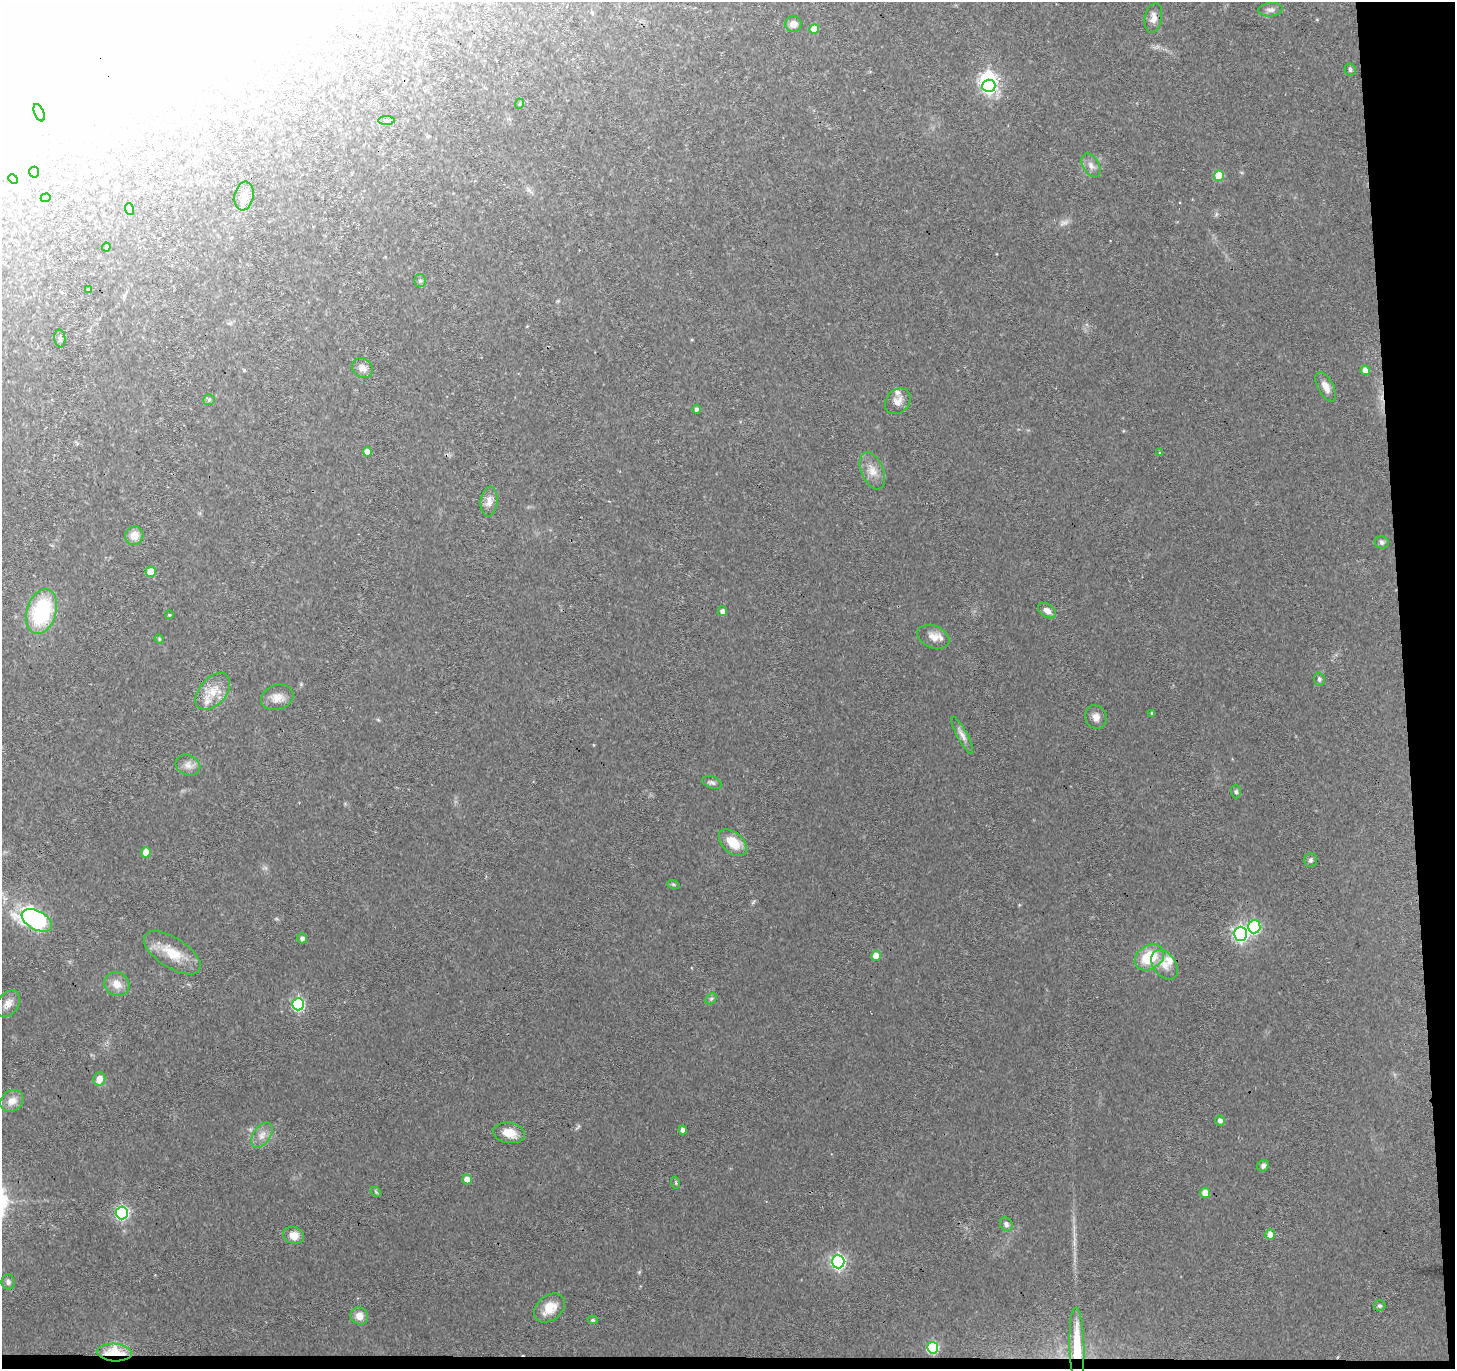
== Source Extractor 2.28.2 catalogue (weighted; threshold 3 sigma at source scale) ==
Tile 9 of 3 x 3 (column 3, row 3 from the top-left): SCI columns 2906-4358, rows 113-1479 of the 4358 x 4328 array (HDU 1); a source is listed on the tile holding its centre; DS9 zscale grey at full resolution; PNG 1457 x 1371 px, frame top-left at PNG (2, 2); each listed source drawn as its Kron ellipse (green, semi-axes under 4 px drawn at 4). Shown black and unused: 4% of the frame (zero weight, under 3 of 4 exposures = <1% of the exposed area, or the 3 px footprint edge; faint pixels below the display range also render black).
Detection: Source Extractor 2.28.2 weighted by HDU 2 'WHT'; one run over the whole footprint, this tile lists its part. Background 0.0648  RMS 0.0075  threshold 0.0337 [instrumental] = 3 sigma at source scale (4.5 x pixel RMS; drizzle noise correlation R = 1.50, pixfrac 1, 0.05/0.05 arcsec/px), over >= 5 px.
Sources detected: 105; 1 too faint to see at this stretch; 13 inside a brighter object's white glare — neither listed nor drawn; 3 inside a brighter listed object's ellipse — not listed separately; the other 88 listed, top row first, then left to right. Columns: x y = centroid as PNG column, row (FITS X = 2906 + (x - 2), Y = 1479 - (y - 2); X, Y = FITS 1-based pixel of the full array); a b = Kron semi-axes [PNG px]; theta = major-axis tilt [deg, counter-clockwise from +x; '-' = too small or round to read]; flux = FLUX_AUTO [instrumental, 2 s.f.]
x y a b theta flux
1270 10 12 6 5 2.9
1153 18 15 8 80 5.2
793 24 8 8 - 4.8
814 29 5 5 - 10
1350 69 6 5 - 1.5
989 86 6 6 - 140
519 104 5 3 - 0.71
39 113 9 4 -66 1.9
386 121 8 4 0 1.5
1091 165 13 8 -59 3.9
34 172 5 5 - 2.2
1219 176 5 5 - 20
13 179 5 4 - 0.79
244 196 14 9 80 5.7
46 198 5 4 - 1
129 209 6 4 -70 0.9
106 247 4 4 - 0.78
420 281 6 6 - 1.6
88 290 3 3 - 1.3
60 338 9 5 -84 1.8
362 368 11 9 -41 4.3
1365 370 5 4 - 5.5
1326 387 16 7 -62 6.1
209 400 6 5 - 1.3
898 401 14 11 46 5.6
697 409 4 4 - 2.2
367 452 4 4 - 7.1
1160 453 4 2 - 0.47
872 471 20 11 -67 8.6
489 502 15 8 85 5.2
134 536 9 9 - 6.8
1382 542 7 6 - 2
151 572 5 5 - 13
722 611 5 4 - 3.5
1047 611 10 6 -32 3.9
42 612 23 14 73 60
169 615 4 3 - 0.66
933 637 17 11 -22 6.9
159 639 5 4 - 0.88
1319 679 6 5 - 1.6
213 691 21 13 49 13
277 697 16 12 18 7.1
1152 713 3 3 - 0.85
1096 717 12 10 -70 4.7
962 735 21 5 -62 4.1
188 765 13 10 -25 4.9
712 783 10 6 -18 2
1236 792 7 5 -89 1.4
733 843 17 10 -42 15
146 852 5 5 - 8
1311 860 7 6 - 1.9
673 884 6 4 -18 0.94
37 920 16 9 -28 150
1254 927 6 6 - 76
1241 934 7 6 - 180
302 938 5 5 - 2.6
172 953 32 15 -33 19
876 956 5 4 - 11
1149 957 16 11 32 27
1164 965 16 11 -53 8.6
117 984 13 11 -34 7.5
711 999 6 4 44 1.3
8 1004 15 10 54 5.7
298 1004 6 6 - 95
99 1079 7 6 - 7.6
12 1101 12 10 37 6.8
1220 1120 5 5 - 2.6
683 1130 4 4 - 2.8
509 1133 16 10 -9 11
262 1135 14 8 56 5.6
1263 1166 6 5 - 2.4
467 1179 5 4 - 7.8
676 1183 6 4 -72 0.91
376 1192 6 4 -46 0.92
1205 1193 5 5 - 8.9
122 1213 6 6 - 120
1006 1224 7 6 - 2.3
1270 1234 5 5 - 5.9
294 1235 11 8 -19 7.7
838 1262 7 6 - 170
8 1282 7 6 - 2.4
1379 1306 6 5 - 1.2
549 1308 17 12 39 12
359 1316 9 8 - 6.1
593 1320 5 4 - 1.2
1077 1346 39 7 -88 26
933 1348 6 5 - 65
114 1352 17 9 -3 28
Overlapping masked pixels (flux is a lower limit): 2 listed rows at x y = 1077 1346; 114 1352